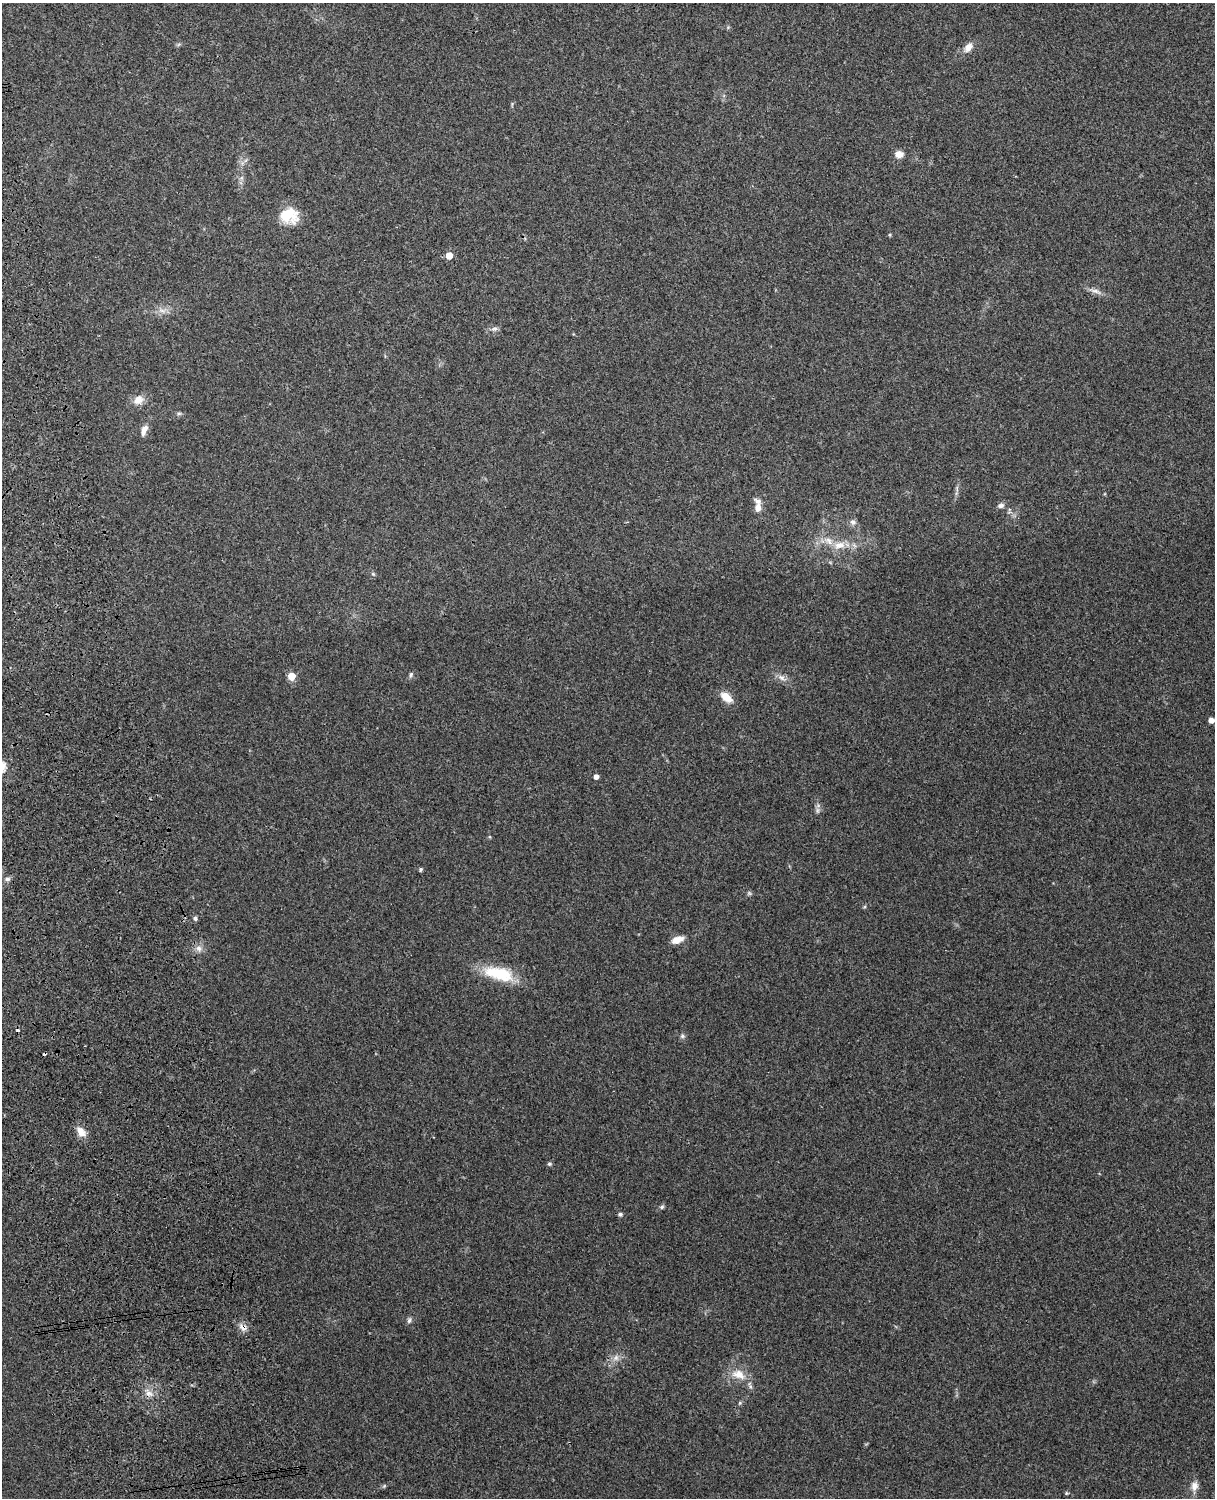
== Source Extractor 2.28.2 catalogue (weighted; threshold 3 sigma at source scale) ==
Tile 7 of 4 x 3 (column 3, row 2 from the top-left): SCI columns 2545-3757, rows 1660-3155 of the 5090 x 4928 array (HDU 1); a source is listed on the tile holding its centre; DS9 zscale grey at full resolution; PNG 1217 x 1500 px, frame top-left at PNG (2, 3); no overlay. Shown black and unused: <1% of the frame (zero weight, under 3 of 4 exposures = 6% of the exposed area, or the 3 px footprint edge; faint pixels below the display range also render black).
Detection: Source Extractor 2.28.2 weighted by HDU 2 'WHT'; one run over the whole footprint, this tile lists its part. Background 0.273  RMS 0.0091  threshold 0.0412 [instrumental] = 3 sigma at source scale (4.5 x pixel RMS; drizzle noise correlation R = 1.50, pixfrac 1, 0.05/0.05 arcsec/px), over >= 5 px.
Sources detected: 49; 1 too faint to see at this stretch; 2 cosmic-ray / hot-pixel residue — not listed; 2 inside a brighter listed object's ellipse — not listed separately; the other 44 listed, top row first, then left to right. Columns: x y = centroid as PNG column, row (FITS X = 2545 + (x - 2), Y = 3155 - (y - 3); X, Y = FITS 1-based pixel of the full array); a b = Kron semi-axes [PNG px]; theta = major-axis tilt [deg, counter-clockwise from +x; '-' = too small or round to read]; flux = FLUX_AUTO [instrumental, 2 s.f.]
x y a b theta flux
968 47 12 8 51 6.8
899 154 11 8 -5 6.1
241 178 6 5 - 2
289 216 23 18 -9 24
890 235 5 3 - 0.88
449 256 5 5 - 13
1095 291 18 6 -16 5.1
162 311 11 5 -18 4.2
494 329 9 6 6 2.8
138 400 13 10 33 8.7
179 413 7 4 1 1.5
144 430 15 7 69 5.6
1001 506 8 6 14 2.9
758 508 11 8 88 6
853 522 9 8 - 3.3
839 545 17 10 11 11
373 574 6 4 -44 1.2
411 675 8 5 67 2
291 676 5 5 - 20
781 678 9 7 -34 4.2
726 697 15 9 -38 12
1211 720 4 4 - 6.4
596 777 4 4 - 4.5
817 810 10 4 90 2.5
421 869 5 5 - 1.4
7 879 8 5 1 2.7
195 918 6 5 - 2.2
677 940 13 7 19 10
199 948 9 8 - 4.8
499 974 39 15 -14 37
682 1036 7 7 - 2
81 1132 14 9 -58 8.8
549 1164 6 4 13 1.5
662 1207 6 5 - 1.8
620 1214 6 5 - 1.9
409 1320 9 5 74 2.2
243 1327 12 8 -33 5.4
616 1358 9 8 - 4.9
739 1374 22 13 -23 15
149 1393 10 7 -10 5
740 1403 6 5 - 1.4
384 1486 5 5 - 1.1
1194 1486 13 9 77 6.3
1066 1493 5 4 - 0.99
Overlapping masked pixels (flux is a lower limit): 1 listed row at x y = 243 1327
Isophote crosses this tile's border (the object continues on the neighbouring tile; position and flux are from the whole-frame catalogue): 1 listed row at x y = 7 879